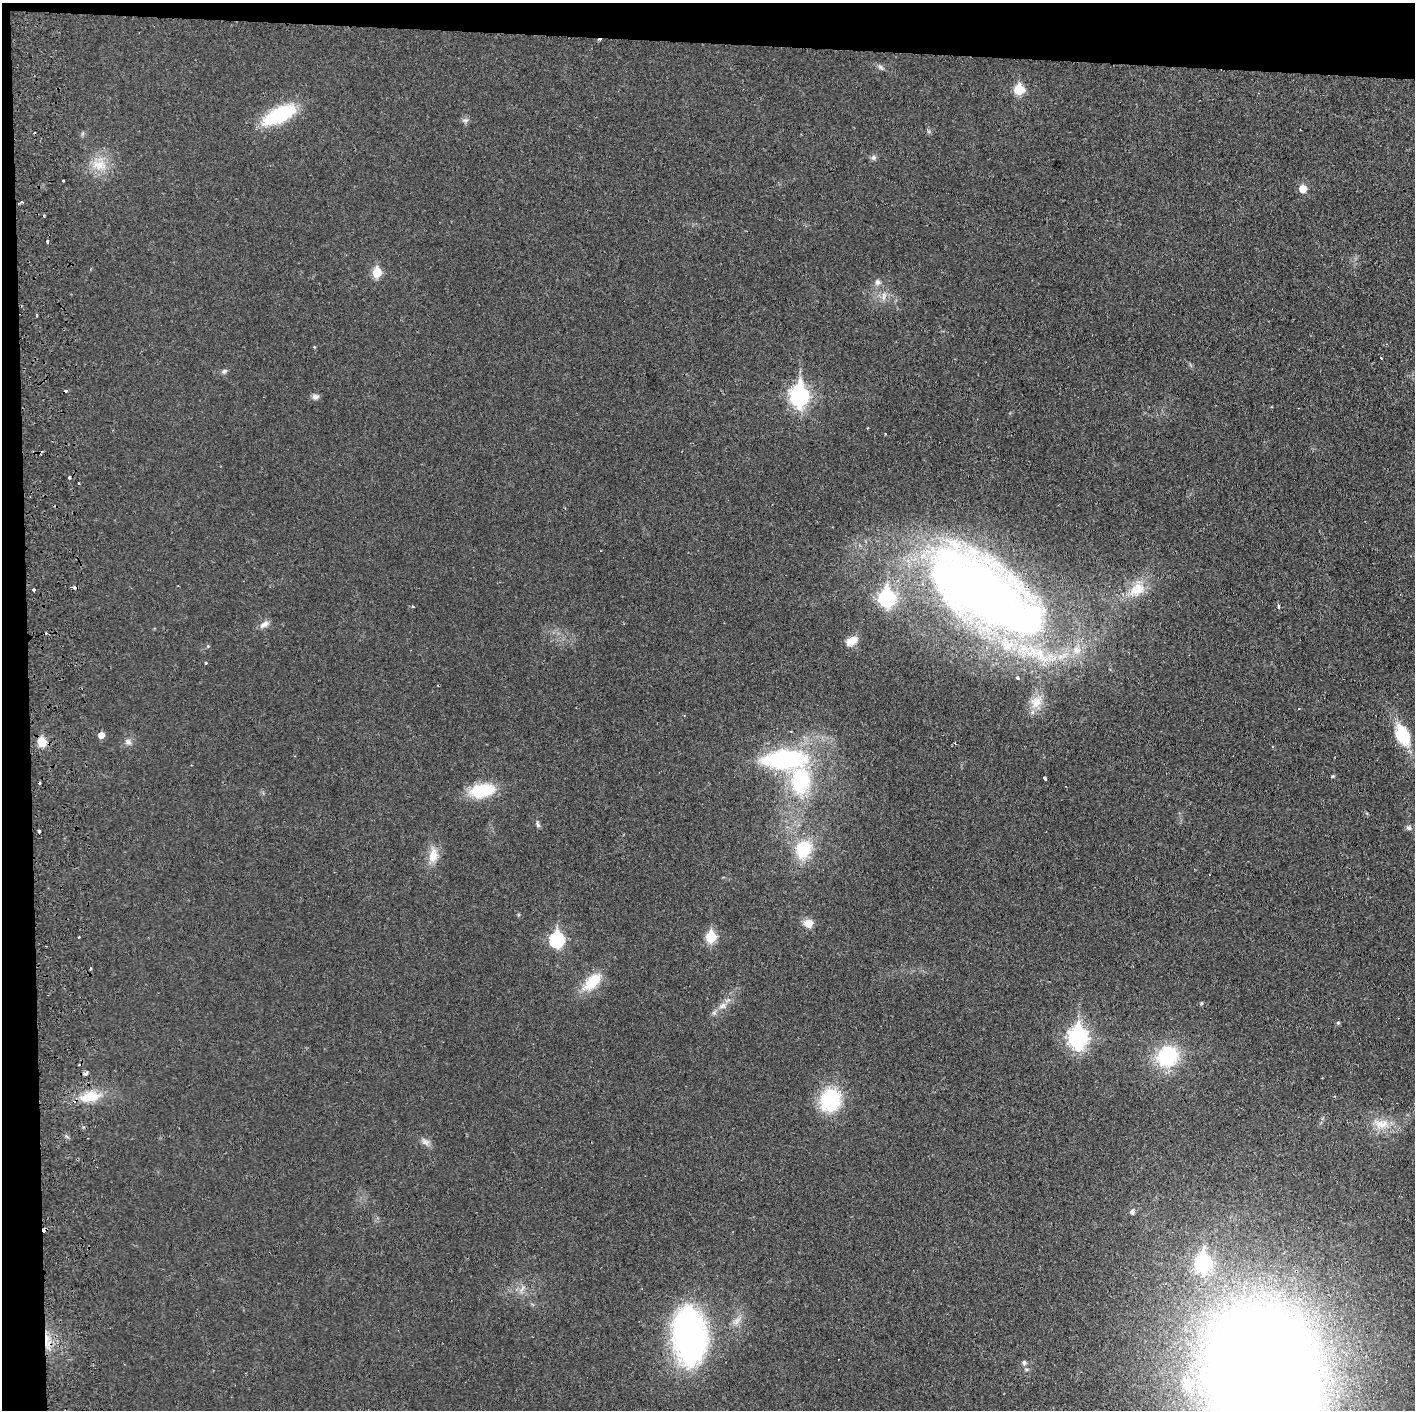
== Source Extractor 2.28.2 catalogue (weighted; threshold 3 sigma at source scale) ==
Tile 1 of 3 x 3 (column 1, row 1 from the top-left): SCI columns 62-1474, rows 2823-4230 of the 4364 x 4233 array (HDU 1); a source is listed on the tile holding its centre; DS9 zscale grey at full resolution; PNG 1417 x 1412 px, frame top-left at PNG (2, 3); no overlay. Shown black and unused: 5% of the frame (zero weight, under 2 of 3 exposures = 3% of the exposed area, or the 3 px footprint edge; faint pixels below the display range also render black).
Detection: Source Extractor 2.28.2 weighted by HDU 2 'WHT'; one run over the whole footprint, this tile lists its part. Background 0.0455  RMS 0.005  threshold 0.0224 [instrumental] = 3 sigma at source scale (4.5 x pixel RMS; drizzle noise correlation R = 1.50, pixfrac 1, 0.05/0.05 arcsec/px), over >= 5 px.
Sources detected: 81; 10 cosmic-ray / hot-pixel residue — not listed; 1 inside a brighter listed object's ellipse — not listed separately; the other 70 listed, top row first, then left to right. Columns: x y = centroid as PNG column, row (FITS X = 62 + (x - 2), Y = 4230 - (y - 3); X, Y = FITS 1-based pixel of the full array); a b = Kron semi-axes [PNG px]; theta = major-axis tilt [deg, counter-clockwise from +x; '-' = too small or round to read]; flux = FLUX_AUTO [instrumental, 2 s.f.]
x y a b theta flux
880 67 10 5 -43 1.3
1019 89 6 6 - 18
279 115 33 14 26 36
465 120 9 6 7 1.3
873 157 7 7 - 1.3
99 165 25 15 -3 10
63 181 3 3 - 0.85
1303 189 6 6 - 7.9
47 241 3 2 - 0.93
377 272 6 5 - 18
878 282 8 7 - 1.8
884 296 12 5 86 2.3
36 315 3 2 - 0.61
1381 358 3 2 - 0.68
224 371 8 6 17 1.1
315 396 10 7 -7 1.7
799 396 10 8 -89 190
1271 407 4 2 - 0.45
885 434 3 2 - 0.66
78 483 3 2 - 0.48
74 587 3 3 - 35
1137 589 24 16 33 12
34 590 3 3 - 1.5
984 593 137 56 -33 440
887 598 9 7 -89 97
1278 606 5 3 - 1.4
413 607 3 3 - 0.6
264 624 14 7 34 2.6
851 641 15 9 35 5.8
208 646 5 3 - 0.5
205 663 3 3 - 0.75
1018 678 3 3 - 1
1036 702 17 15 39 6.8
101 735 5 5 - 4.2
1403 735 25 14 -65 20
42 742 12 10 -76 6.2
128 742 9 7 -28 1.9
784 759 42 18 3 75
1333 776 4 4 - 0.52
1045 778 4 3 - 2.8
800 781 31 21 88 41
482 790 28 15 9 20
538 824 10 5 -72 1.2
1409 828 7 6 - 1.4
39 831 3 3 - 1.3
803 849 29 22 75 20
433 855 21 11 82 6.9
808 923 13 11 10 4.1
711 937 6 6 - 24
557 940 8 7 - 61
90 969 4 3 - 0.67
592 982 25 13 45 14
1201 1003 6 3 -73 0.51
722 1006 12 7 32 3.2
1338 1023 5 5 - 0.69
1078 1038 10 8 -88 210
1167 1056 21 20 - 36
85 1073 7 4 30 1.7
90 1096 24 11 11 13
830 1100 26 23 73 32
1380 1124 24 13 -5 9.5
425 1142 12 8 -31 2.5
1132 1211 6 6 - 1.5
1203 1263 9 8 - 110
522 1288 10 5 57 1.8
690 1337 55 31 -86 140
46 1339 23 4 -90 5
1024 1362 6 5 - 1.3
1264 1374 91 71 -76 1500
1187 1385 15 13 -43 7.3
Overlapping masked pixels (flux is a lower limit): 3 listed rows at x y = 74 587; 984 593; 46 1339
Isophote crosses this tile's border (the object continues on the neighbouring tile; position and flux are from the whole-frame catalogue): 1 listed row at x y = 1264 1374